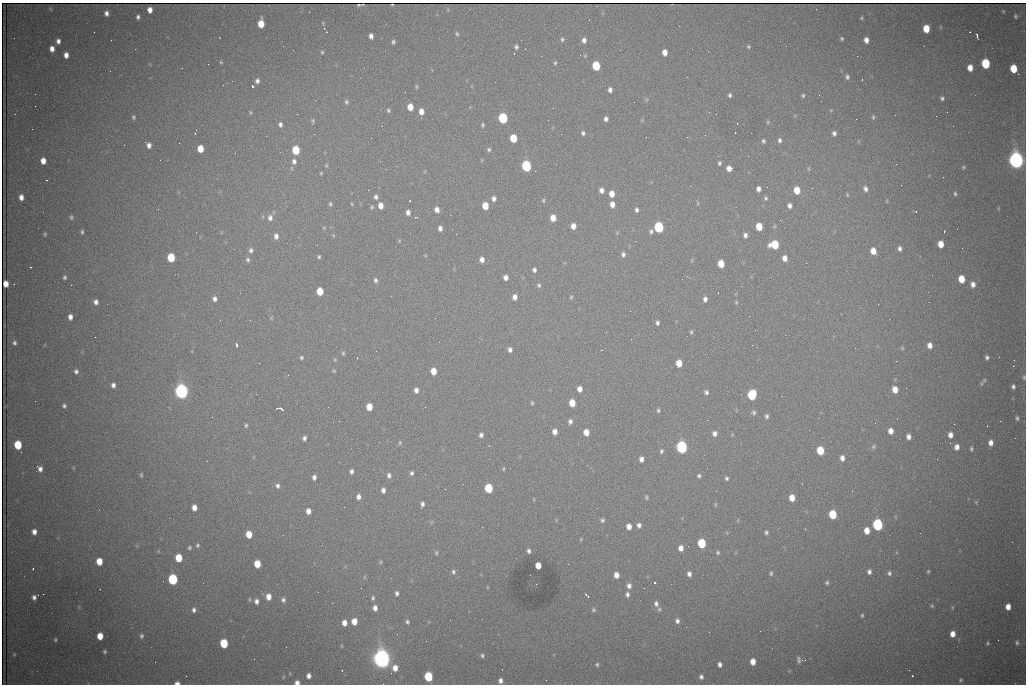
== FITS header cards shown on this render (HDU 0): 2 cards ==
NAXIS1  =                 1024 /fastest changing axis
NAXIS2  =                  682 /next to fastest changing axis

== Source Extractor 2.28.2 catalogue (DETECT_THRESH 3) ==
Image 1024 x 682 px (HDU 0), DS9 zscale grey, 1 PNG px = 1 image px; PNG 1028 x 686 px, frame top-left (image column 1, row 682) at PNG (2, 3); no overlay
Background 2170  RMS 28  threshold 84.9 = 3 sigma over >= 5 px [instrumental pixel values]
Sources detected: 387; all 387 listed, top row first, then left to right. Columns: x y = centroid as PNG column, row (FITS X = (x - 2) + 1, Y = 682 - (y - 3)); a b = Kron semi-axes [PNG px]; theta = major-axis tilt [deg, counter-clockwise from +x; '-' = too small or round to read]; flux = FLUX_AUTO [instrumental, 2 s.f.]
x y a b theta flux
360 5 7 2 3 2.8e+03
392 5 3 2 - 1.2e+03
816 9 2 2 - 1.0e+03
150 10 5 4 - 1.4e+04
1003 11 4 3 - 1.8e+03
106 13 5 4 - 7.8e+03
1015 16 4 3 - 3.0e+03
138 17 4 3 - 4.8e+03
862 18 4 3 - 2.4e+03
323 23 5 3 - 1.8e+03
261 24 6 5 - 3.9e+04
941 27 5 3 - 1.5e+03
926 29 6 5 - 4.1e+04
94 32 2 2 - 1.2e+03
457 34 5 4 - 2.8e+03
371 36 6 4 -75 8.8e+03
977 36 4 2 - 4.8e+03
14 38 2 2 - 1.3e+03
562 39 6 5 - 3.6e+03
842 39 5 4 - 2.9e+03
584 40 6 5 - 7.9e+03
866 40 5 4 - 1.2e+04
58 41 5 4 - 7.7e+03
393 42 5 4 - 3.8e+03
516 47 5 4 - 4.5e+03
748 47 4 4 - 2.8e+03
52 49 5 4 - 1.3e+04
293 50 2 2 - 8.1e+02
708 51 2 2 - 7.4e+02
322 52 4 3 - 2.4e+03
665 52 5 4 - 1.6e+04
66 55 5 4 - 1.3e+04
585 56 4 4 - 2.0e+03
857 56 2 2 - 2.2e+03
221 62 4 4 - 2.0e+03
555 63 5 4 - 3.0e+03
208 64 2 2 - 2.9e+03
986 64 6 5 - 1.3e+05
596 66 6 5 - 9.5e+04
970 68 6 5 - 1.9e+04
1014 69 6 5 - 5.5e+04
110 71 2 2 - 8.5e+02
1018 74 2 2 - 1.5e+04
687 77 2 2 - 1.1e+03
847 77 7 5 -77 5.4e+03
862 79 3 2 - 4.0e+03
257 81 5 5 - 6.5e+03
495 82 2 2 - 7.2e+02
252 86 3 3 - 9.3e+04
417 87 5 4 - 2.6e+03
610 90 5 4 - 7.1e+03
730 95 4 4 - 4.0e+03
803 95 4 4 - 3.0e+03
942 98 5 4 - 4.2e+03
646 99 6 3 -71 2.3e+03
315 100 2 2 - 1.1e+03
346 102 7 5 81 4.1e+03
634 102 2 2 - 7.4e+02
410 107 6 5 - 2.7e+04
388 110 4 4 - 3.2e+03
831 110 5 4 - 2.0e+03
421 111 6 5 - 1.5e+04
250 112 5 4 - 2.4e+03
947 112 2 2 - 3.2e+03
15 114 2 2 - 9.2e+02
297 114 3 2 - 2.6e+03
716 114 2 2 - 8.7e+02
895 115 2 2 - 7.4e+02
133 117 5 5 - 3.3e+03
873 117 6 5 - 3.5e+03
503 118 6 5 - 1.9e+05
606 119 5 4 - 6.4e+03
642 120 4 4 - 1.9e+03
313 121 6 5 - 3.3e+03
768 122 5 5 - 2.4e+03
737 123 2 2 - 1.1e+03
280 124 7 5 -77 6.2e+03
483 125 5 4 - 3.1e+03
382 126 2 2 - 1.8e+03
583 133 5 5 - 4.5e+03
834 133 6 5 - 6.4e+03
513 138 6 5 - 5.9e+04
779 140 6 5 - 5.7e+03
763 141 5 4 - 3.8e+03
179 143 2 2 - 3.9e+03
124 145 2 2 - 1.9e+03
149 145 6 5 - 9.6e+03
200 149 6 5 - 3.4e+04
489 149 5 5 - 3.5e+03
296 150 6 5 - 7.9e+04
235 153 3 2 - 1.4e+03
1016 160 8 6 -83 1.4e+06
43 161 5 4 - 1.8e+04
294 161 8 6 -78 8.2e+03
719 163 4 3 - 3.6e+03
896 164 2 2 - 1.5e+03
326 165 5 4 - 2.3e+03
526 166 6 5 - 2.3e+05
964 167 4 4 - 2.4e+03
729 168 5 5 - 1.4e+04
809 169 8 4 82 2.5e+03
321 173 4 3 - 2.0e+03
47 180 2 2 - 1.7e+03
901 185 2 2 - 1.5e+03
812 188 3 2 - 3.1e+03
758 189 5 4 - 8.5e+03
865 189 7 5 -66 6.7e+03
368 190 2 2 - 8.4e+03
601 190 5 4 - 9.7e+03
797 190 6 5 - 3.8e+04
612 194 6 5 - 2.1e+04
955 194 5 4 - 3.0e+03
847 195 5 4 - 2.1e+03
21 197 5 4 - 1.3e+04
376 197 6 5 - 5.5e+03
766 198 6 5 - 3.8e+03
494 199 6 5 - 7.2e+03
543 200 5 4 - 2.7e+03
409 201 2 2 - 1.7e+03
887 201 5 3 - 1.4e+03
698 203 6 4 90 2.3e+03
330 204 6 5 - 3.4e+03
352 204 4 4 - 2.0e+03
612 204 6 5 - 1.4e+04
381 206 6 5 - 1.7e+04
485 206 6 5 - 3.5e+04
789 206 6 5 - 7.5e+03
372 207 6 5 - 3.2e+03
158 209 2 2 - 8.7e+02
437 209 6 5 - 1.1e+04
637 210 5 4 - 5.2e+03
408 212 6 5 - 8.9e+03
916 212 4 2 - 1.5e+03
71 217 5 4 - 3.3e+03
416 217 5 3 - 1.7e+03
270 218 7 6 - 8.4e+03
553 218 6 5 - 2.2e+04
780 220 3 2 - 2.5e+03
573 226 5 5 - 1.4e+04
774 226 6 4 46 2.5e+03
659 227 7 6 - 2.1e+05
759 227 6 5 - 4.3e+04
324 228 5 4 - 2.2e+03
440 228 5 4 - 8.4e+03
944 231 3 2 - 1.4e+03
82 232 5 3 - 3.4e+03
196 232 2 2 - 9.2e+02
410 233 2 2 - 7.5e+02
617 233 5 4 - 2.1e+03
45 234 4 4 - 2.5e+03
333 235 5 4 - 2.0e+03
745 235 5 4 - 6.9e+03
276 236 6 5 - 8.9e+03
399 241 5 4 - 1.9e+03
775 244 7 6 - 7.9e+04
941 244 6 5 - 2.6e+04
899 248 5 4 - 6.0e+03
251 250 6 5 - 5.7e+03
740 250 2 2 - 9.6e+02
873 251 6 5 - 2.2e+04
623 254 6 5 - 5.8e+03
425 255 5 3 - 1.7e+03
171 257 6 5 - 8.0e+04
319 257 4 3 - 2.9e+03
785 258 5 4 - 1.3e+04
248 260 6 5 - 4.3e+03
482 260 6 5 - 1.1e+04
488 260 3 2 - 2.1e+03
806 263 2 2 - 1.2e+03
721 264 6 5 - 3.8e+04
30 267 3 2 - 1.8e+03
534 270 5 4 - 5.8e+03
606 270 2 2 - 1.3e+03
932 275 2 2 - 1.1e+03
65 277 4 4 - 3.7e+03
506 278 5 4 - 1.0e+04
961 279 6 5 - 3.9e+04
375 280 6 5 - 4.6e+03
6 284 5 4 - 1.8e+04
973 284 6 5 - 1.1e+04
71 285 2 2 - 7.2e+03
539 285 5 5 - 3.7e+03
320 291 6 5 - 4.3e+04
240 293 2 2 - 7.8e+02
515 297 5 5 - 1.0e+04
571 297 5 4 - 2.7e+03
215 299 6 5 - 7.7e+03
705 299 5 4 - 7.4e+03
96 302 6 5 - 8.2e+03
736 302 5 4 - 2.2e+03
878 304 2 2 - 1.2e+03
841 314 2 2 - 2.7e+03
70 317 5 4 - 1.1e+04
271 318 5 5 - 2.2e+03
220 320 2 2 - 1.0e+03
657 323 5 4 - 5.0e+03
755 330 3 2 - 1.6e+03
606 332 2 2 - 9.6e+02
691 332 5 4 - 2.9e+03
95 337 2 2 - 1.1e+03
14 343 6 5 - 5.4e+03
237 345 5 3 - 4.3e+03
752 345 2 2 - 4.4e+03
930 345 6 5 - 1.3e+04
902 348 5 5 - 2.6e+03
510 350 5 4 - 6.9e+03
343 353 6 5 - 3.1e+03
987 357 4 4 - 4.6e+03
999 357 2 2 - 9.2e+02
301 358 5 4 - 3.2e+03
335 360 5 4 - 2.1e+03
1014 360 3 2 - 2.5e+03
259 363 2 2 - 1.8e+03
679 363 6 5 - 2.9e+04
1013 366 2 2 - 1.9e+04
76 371 5 5 - 4.9e+03
334 371 5 4 - 2.3e+03
433 371 6 5 - 2.7e+04
288 375 3 2 - 1.8e+03
1024 377 6 4 80 3.2e+03
984 380 9 5 50 4.3e+03
113 385 5 4 - 7.2e+03
1013 387 6 5 - 5.4e+03
580 389 5 4 - 1.3e+04
895 389 6 5 - 2.2e+04
416 390 5 5 - 9.4e+03
181 391 7 6 - 9.9e+05
706 392 6 5 - 5.0e+03
256 394 2 2 - 1.8e+03
741 394 2 2 - 9.3e+02
752 395 7 5 75 1.4e+05
35 401 2 2 - 1.5e+03
532 403 5 4 - 2.8e+03
572 403 6 5 - 3.6e+04
64 406 4 4 - 4.0e+03
369 407 6 5 - 3.3e+04
281 408 6 3 -31 5.8e+03
658 410 5 3 - 3.1e+03
753 412 6 5 - 4.5e+03
767 416 6 4 86 4.5e+03
212 417 2 2 - 8.5e+02
1017 418 6 4 90 4.2e+03
897 419 2 2 - 1.0e+03
339 421 2 2 - 1.4e+03
570 421 6 5 - 6.5e+03
875 423 3 3 - 1.6e+03
954 424 2 2 - 9.6e+03
246 425 5 4 - 2.8e+03
891 431 5 4 - 1.5e+04
555 432 5 4 - 1.3e+04
586 432 5 5 - 2.2e+04
715 433 6 5 - 8.8e+03
481 435 5 4 - 5.8e+03
950 435 6 5 - 1.1e+04
908 437 5 4 - 1.0e+04
304 438 5 4 - 6.0e+03
379 442 2 2 - 8.0e+02
400 443 6 4 -78 3.0e+03
991 443 6 5 - 1.2e+04
18 445 6 5 - 7.9e+04
682 447 6 5 - 4.1e+05
873 447 6 5 - 3.5e+03
957 447 5 5 - 1.1e+04
971 449 4 3 - 3.3e+03
820 450 6 5 - 6.9e+04
661 451 5 4 - 3.9e+03
842 458 6 5 - 1.0e+04
641 459 5 4 - 8.8e+03
587 465 2 2 - 5.7e+03
40 469 6 5 - 9.2e+03
504 469 5 4 - 2.2e+03
351 471 5 4 - 5.8e+03
411 473 5 5 - 4.6e+03
141 475 4 3 - 2.4e+03
389 475 6 5 - 6.3e+03
699 476 5 5 - 4.0e+03
314 477 5 4 - 7.4e+03
727 478 4 4 - 3.6e+03
463 484 2 2 - 1.3e+03
277 486 6 6 - 5.9e+03
489 488 6 5 - 9.5e+04
383 490 5 4 - 8.0e+03
716 491 3 2 - 2.4e+03
852 491 3 2 - 1.7e+03
358 497 5 4 - 8.7e+03
646 497 4 3 - 2.8e+03
792 498 5 5 - 2.4e+04
534 499 6 3 72 1.6e+03
976 502 4 4 - 2.2e+03
422 504 7 4 77 6.5e+03
715 504 6 3 -72 1.9e+03
194 507 5 4 - 1.4e+04
344 507 2 2 - 4.2e+03
99 510 2 2 - 8.3e+02
308 511 5 4 - 1.2e+04
833 514 6 5 - 8.6e+04
602 520 5 5 - 4.0e+03
639 525 5 5 - 7.1e+03
878 525 6 5 - 3.2e+05
629 527 5 4 - 1.5e+04
805 529 3 2 - 1.5e+03
867 531 6 5 - 2.5e+04
34 532 5 4 - 1.1e+04
766 532 4 3 - 3.7e+03
249 534 6 5 - 3.4e+04
581 539 5 4 - 1.8e+03
1012 542 2 2 - 8.9e+02
702 543 6 5 - 1.0e+05
198 545 6 5 - 3.8e+03
189 548 5 5 - 3.5e+03
681 548 5 4 - 1.3e+04
529 551 4 3 - 5.0e+03
718 552 5 4 - 3.1e+03
436 553 6 4 -88 3.0e+03
179 558 6 5 - 5.0e+04
99 561 6 5 - 3.1e+04
380 562 5 4 - 2.3e+03
257 564 6 5 - 4.1e+04
538 565 5 5 - 2.6e+04
33 569 3 2 - 1.7e+03
928 571 5 4 - 2.7e+03
453 572 7 5 -74 5.1e+03
869 572 6 5 - 7.4e+03
771 573 4 3 - 3.0e+03
889 573 7 6 - 5.7e+03
689 574 5 4 - 7.9e+03
616 575 5 4 - 1.4e+04
364 577 6 4 88 2.0e+03
173 579 6 5 - 2.1e+05
654 583 3 3 - 1.0e+05
827 583 5 4 - 3.7e+03
536 584 2 2 - 1.1e+03
629 586 7 6 - 9.4e+03
487 587 4 3 - 1.5e+03
644 588 2 2 - 1.2e+03
397 593 6 4 86 5.1e+03
43 594 2 2 - 9.7e+03
627 594 7 5 -84 6.4e+03
587 595 6 2 -45 3.4e+03
366 596 2 2 - 7.6e+02
34 597 5 4 - 7.4e+03
269 597 6 5 - 1.8e+04
373 598 5 4 - 3.6e+03
283 600 7 6 - 6.0e+03
256 601 6 5 - 7.8e+03
656 604 7 6 - 7.0e+03
932 606 6 5 - 3.0e+03
952 607 7 3 72 2.4e+03
1008 607 5 4 - 1.8e+04
375 608 6 5 - 1.0e+04
659 609 7 6 - 4.0e+03
194 610 5 4 - 5.8e+03
593 610 6 5 - 3.5e+03
862 615 6 4 -89 2.9e+03
354 621 6 5 - 2.2e+04
677 621 6 5 - 6.6e+03
407 622 5 5 - 4.1e+03
344 623 5 4 - 1.4e+04
686 627 2 2 - 8.5e+02
953 634 5 5 - 1.7e+04
100 636 6 5 - 2.8e+04
141 636 7 6 - 4.7e+03
55 640 4 3 - 2.4e+03
998 640 3 2 - 1.4e+03
224 643 6 5 - 8.7e+04
987 643 5 4 - 2.8e+03
1017 643 7 6 - 5.0e+03
341 646 4 3 - 1.6e+03
105 651 4 3 - 3.1e+03
14 654 5 4 - 2.1e+03
482 655 6 5 - 4.1e+03
254 659 2 2 - 5.5e+03
382 659 8 7 - 1.9e+06
799 660 9 6 -72 5.8e+03
753 662 5 5 - 2.1e+04
597 664 4 3 - 2.8e+03
720 664 5 4 - 7.2e+03
395 668 7 6 - 1.8e+04
309 676 5 5 - 9.2e+03
912 676 3 2 - 1.9e+03
283 677 6 4 88 2.2e+03
428 677 6 5 - 1.2e+05
701 677 6 5 - 6.0e+03
960 680 5 4 - 3.0e+03
500 681 5 4 - 7.9e+03
297 682 5 4 - 9.1e+03
177 683 5 3 - 8.1e+03
At the frame edge (FLAGS 8, measured only in part): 3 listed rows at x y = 1024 377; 297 682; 177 683

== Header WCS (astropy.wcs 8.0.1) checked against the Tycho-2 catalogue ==
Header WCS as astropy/WCSLIB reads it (CRVAL/CRPIX/CD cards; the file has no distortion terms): RA---TAN/DEC--TAN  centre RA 06:56:09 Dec +31:26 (104.04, +31.43 deg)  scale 1.44 arcsec/px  FOV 24.5' x 16.3'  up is -93 deg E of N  parity flipped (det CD > 0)
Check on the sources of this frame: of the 60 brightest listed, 9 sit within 2.2 arcsec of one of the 16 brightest Tycho-2 stars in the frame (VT <= 13.07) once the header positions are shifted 0.45 arcsec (0.28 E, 0.35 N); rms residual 1.22 arcsec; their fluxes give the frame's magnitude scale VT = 24.88 - 2.5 log10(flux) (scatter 0.06 mag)
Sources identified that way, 9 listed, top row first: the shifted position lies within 2.2 arcsec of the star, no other Tycho-2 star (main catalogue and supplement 1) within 4.4 arcsec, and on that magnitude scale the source's flux lands within +1.5 / -3 mag of the star's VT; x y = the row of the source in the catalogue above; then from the Tycho-2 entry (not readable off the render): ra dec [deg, ICRS J2000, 3 dp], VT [Tycho-2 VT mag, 2 dp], TYC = Tycho-2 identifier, HIP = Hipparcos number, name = IAU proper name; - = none
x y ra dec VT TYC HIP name
596 66 103.904 +31.460 12.65 2437-721-1 - -
526 166 103.952 +31.434 11.53 2437-424-1 - -
659 227 103.978 +31.488 11.51 2437-421-1 - -
775 244 103.984 +31.534 11.82 2437-428-1 - -
171 257 104.002 +31.294 13.07 2437-1012-1 - -
181 391 104.065 +31.301 9.89 2437-425-1 - -
752 395 104.055 +31.528 12.03 2437-1294-1 - -
682 447 104.081 +31.501 10.83 2437-37-1 - -
382 659 104.185 +31.385 8.52 2437-370-1 33393 -